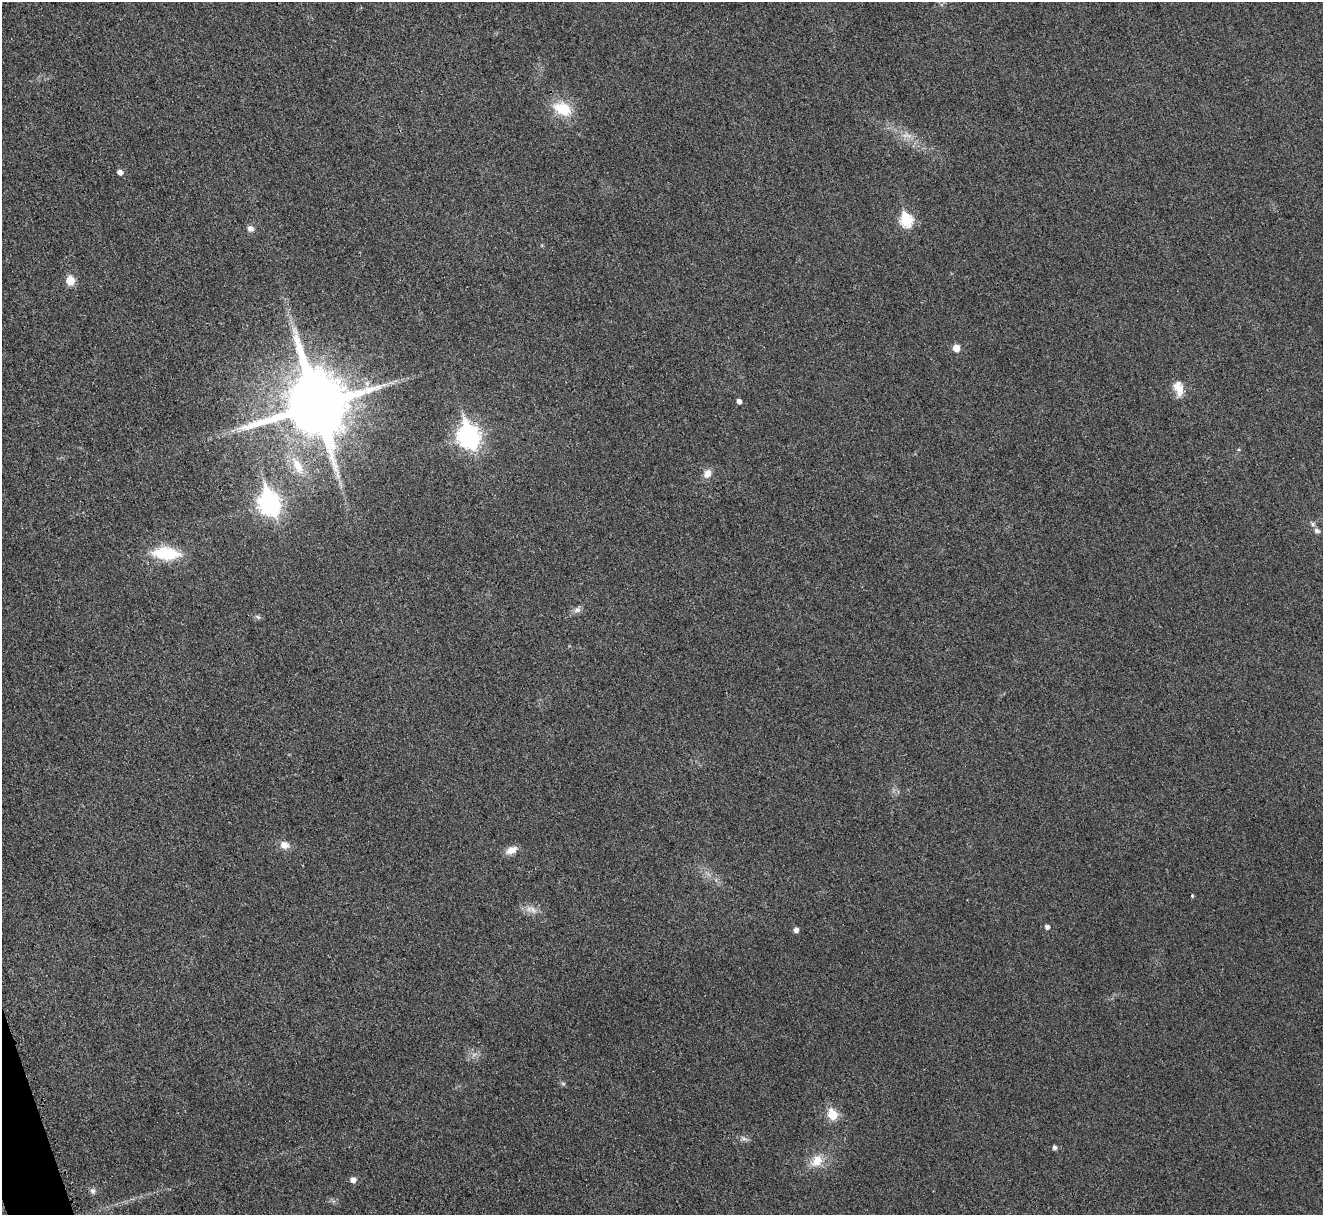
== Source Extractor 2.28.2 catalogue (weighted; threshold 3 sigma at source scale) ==
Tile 7 of 4 x 4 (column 3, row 2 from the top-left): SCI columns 2649-3969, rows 2583-3795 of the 5308 x 5290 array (HDU 1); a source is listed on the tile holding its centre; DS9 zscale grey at full resolution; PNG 1325 x 1217 px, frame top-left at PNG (2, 2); no overlay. Shown black and unused: <1% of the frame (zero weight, under 3 of 4 exposures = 1% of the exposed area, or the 3 px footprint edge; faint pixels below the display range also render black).
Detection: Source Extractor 2.28.2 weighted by HDU 2 'WHT'; one run over the whole footprint, this tile lists its part. Background 0.0693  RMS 0.0068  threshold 0.0307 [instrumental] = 3 sigma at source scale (4.5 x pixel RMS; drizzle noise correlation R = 1.50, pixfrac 1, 0.05/0.05 arcsec/px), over >= 5 px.
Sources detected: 33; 1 too faint to see at this stretch — not listed; the other 32 listed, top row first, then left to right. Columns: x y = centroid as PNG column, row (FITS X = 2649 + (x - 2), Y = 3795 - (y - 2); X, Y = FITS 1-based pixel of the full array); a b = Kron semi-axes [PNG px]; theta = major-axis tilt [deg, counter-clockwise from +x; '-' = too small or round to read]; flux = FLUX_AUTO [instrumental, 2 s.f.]
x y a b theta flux
562 109 26 16 -23 19
120 172 5 5 - 3.3
906 220 7 6 - 57
250 228 8 7 - 3.4
70 280 6 6 - 19
956 348 5 5 - 9
384 385 7 4 19 1.7
1178 388 21 12 -77 8.7
739 401 5 4 - 3
316 405 20 18 -74 6400
469 436 10 8 -71 410
298 466 28 11 -62 16
707 473 13 9 64 5
270 503 11 8 -69 360
1313 524 8 5 -38 1.5
1317 531 7 6 - 2.3
166 553 23 10 -4 40
577 610 10 7 27 2.8
258 617 7 4 -44 1.3
285 845 12 10 -17 5.3
511 850 14 8 25 6
1192 896 4 3 - 0.77
533 910 12 7 -49 4
1047 927 5 5 - 2.3
796 930 5 5 - 3.2
563 1083 6 4 -1 1.1
832 1114 6 5 - 30
744 1138 9 5 -22 2.1
1054 1147 5 4 - 2
817 1161 19 14 54 11
353 1179 6 5 - 4
93 1191 8 7 - 2
Overlapping masked pixels (flux is a lower limit): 2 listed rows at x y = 316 405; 469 436